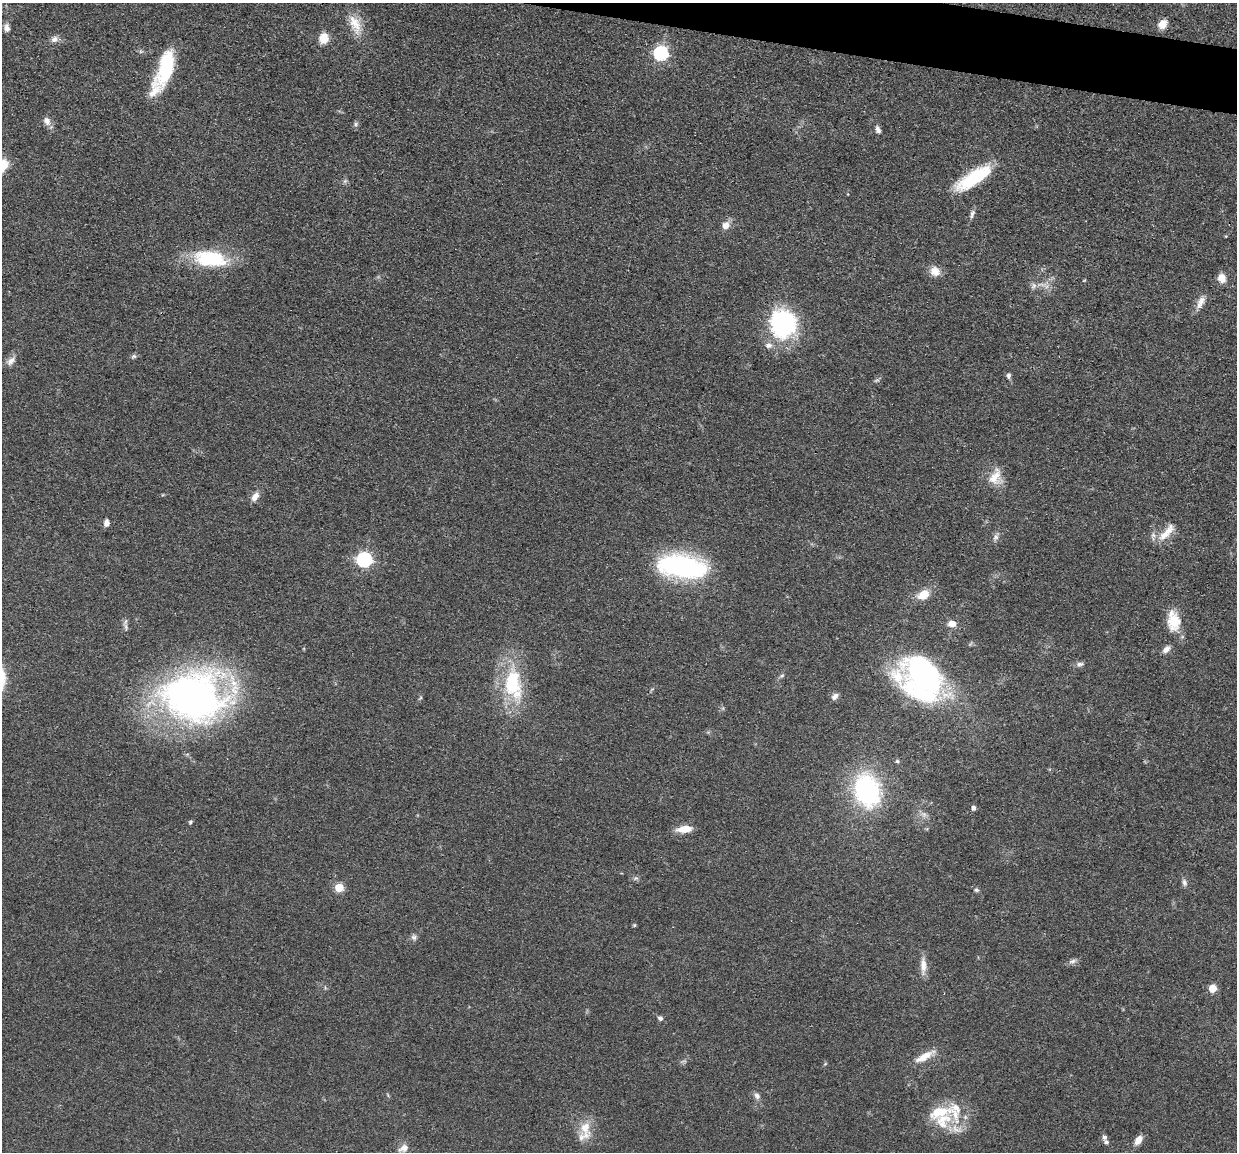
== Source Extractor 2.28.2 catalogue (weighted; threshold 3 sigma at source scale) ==
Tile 10 of 4 x 4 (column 2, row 3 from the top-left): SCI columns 1240-2474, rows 1398-2547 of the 4950 x 4974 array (HDU 1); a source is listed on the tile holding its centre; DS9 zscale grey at full resolution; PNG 1239 x 1154 px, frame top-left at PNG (2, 3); no overlay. Shown black and unused: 2% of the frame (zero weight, under 3 of 4 exposures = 1% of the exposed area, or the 3 px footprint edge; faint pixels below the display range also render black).
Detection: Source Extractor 2.28.2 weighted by HDU 2 'WHT'; one run over the whole footprint, this tile lists its part. Background 0.0475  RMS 0.005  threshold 0.0223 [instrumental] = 3 sigma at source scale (4.5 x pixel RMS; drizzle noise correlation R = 1.50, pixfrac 1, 0.05/0.05 arcsec/px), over >= 5 px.
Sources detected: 70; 1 inside a brighter object's white glare — not listed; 6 inside a brighter listed object's ellipse — not listed separately; the other 63 listed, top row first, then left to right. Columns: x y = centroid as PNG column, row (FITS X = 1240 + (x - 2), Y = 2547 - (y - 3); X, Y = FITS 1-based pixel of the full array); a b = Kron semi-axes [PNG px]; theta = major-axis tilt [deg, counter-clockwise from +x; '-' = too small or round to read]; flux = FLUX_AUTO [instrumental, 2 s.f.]
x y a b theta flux
355 24 30 13 -67 9.8
1163 24 10 8 51 5.3
7 28 10 7 -79 2.2
324 38 12 10 82 6.6
54 39 10 8 16 2.4
661 53 6 6 - 91
166 70 25 18 52 21
47 121 11 8 -58 3.1
356 124 6 5 - 0.98
878 130 8 5 -65 2
2 166 15 10 46 13
973 178 45 14 33 27
345 181 6 5 - 0.96
972 214 13 6 75 1.7
726 225 8 7 - 4
210 259 41 19 -5 30
935 271 13 11 -29 4.8
1222 278 9 7 -69 5.5
1034 286 9 7 63 1.8
1200 302 19 8 63 4
783 324 33 30 -77 51
134 356 7 6 - 1
11 361 14 8 45 2.9
1008 375 7 5 82 1.3
995 477 24 14 64 8.2
255 497 13 8 57 3.3
106 523 9 6 86 2.1
1168 531 22 10 46 7.3
996 537 9 7 52 1.8
364 560 6 6 - 110
682 567 43 19 -10 97
923 595 11 8 29 8.9
1173 621 27 16 -84 12
952 623 9 7 -10 4.2
1166 649 10 7 44 2.6
1080 664 10 6 16 1.6
782 676 6 4 3 0.77
922 678 39 31 -43 150
512 684 33 19 -83 38
835 696 9 7 47 2.1
193 697 58 48 -8 250
897 761 5 4 - 0.66
867 790 25 19 -75 81
973 808 5 4 - 1.8
190 822 5 4 - 0.76
685 829 16 7 5 7.7
636 878 6 5 - 0.92
1184 883 10 6 -73 1.6
339 887 5 5 - 19
976 890 6 6 - 0.99
634 925 6 4 89 0.53
414 937 8 7 - 1.5
1072 961 10 6 18 1.7
923 965 22 8 -88 4.7
1213 988 5 5 - 13
660 1018 6 6 - 1.3
924 1056 25 8 30 7.3
757 1096 9 7 -45 1.9
943 1120 50 22 17 19
585 1128 21 15 82 9.2
1104 1137 7 6 - 1.4
1138 1140 11 7 54 4.3
404 1148 14 9 27 3.8
Overlapping masked pixels (flux is a lower limit): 1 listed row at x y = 193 697
Isophote crosses this tile's border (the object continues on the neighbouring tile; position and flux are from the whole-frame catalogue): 1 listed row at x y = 2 166